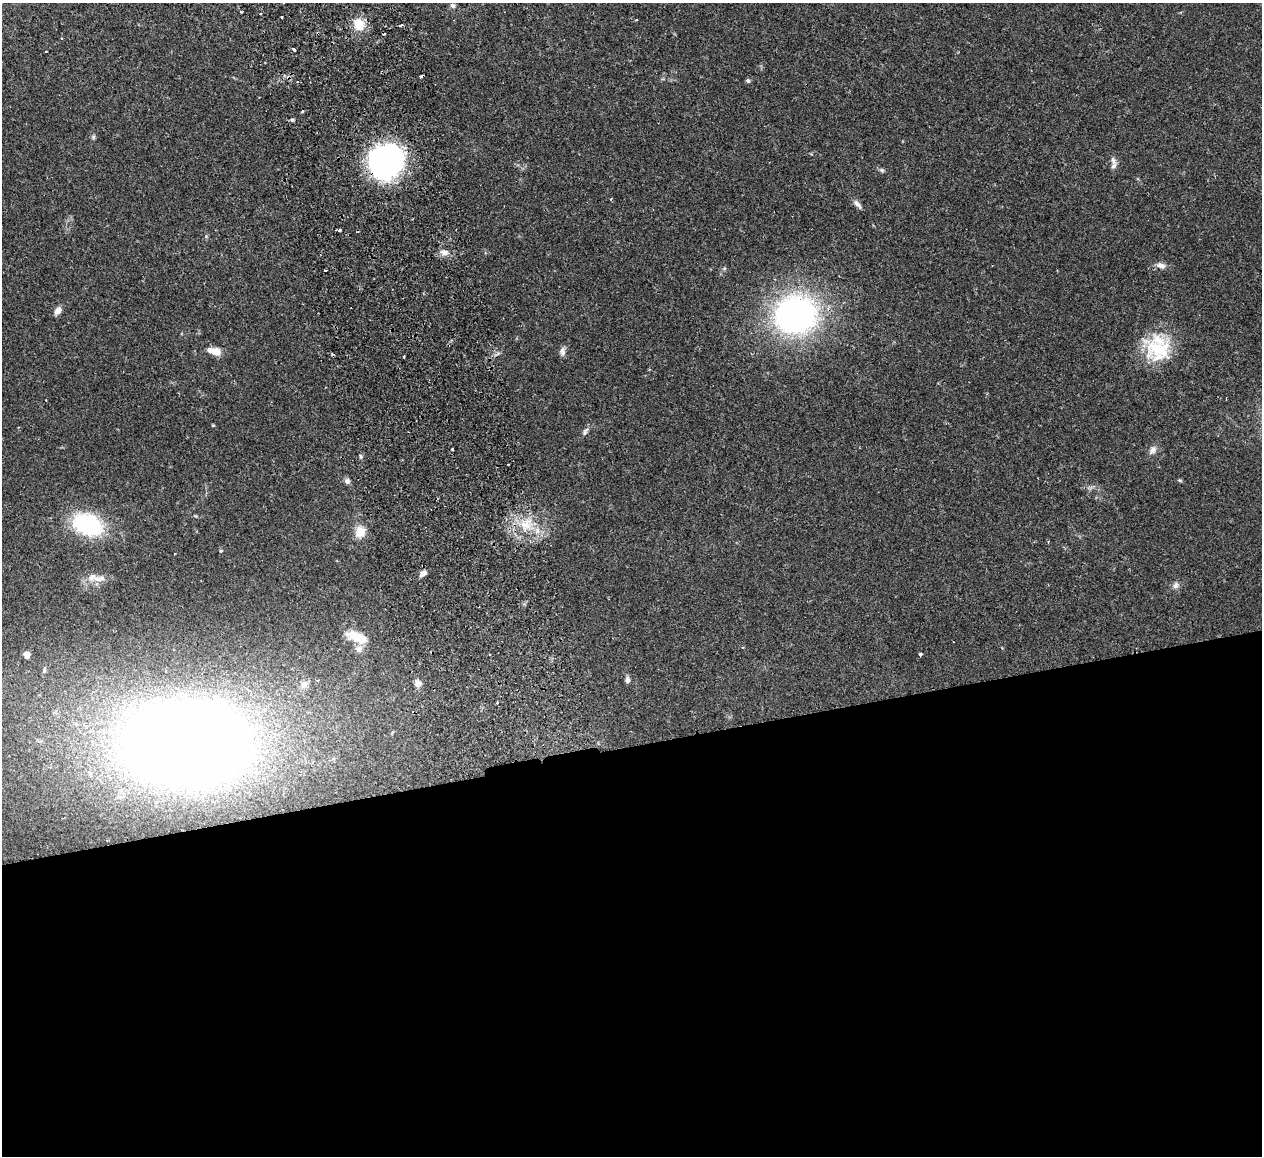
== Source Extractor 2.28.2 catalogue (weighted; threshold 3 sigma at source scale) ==
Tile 15 of 4 x 4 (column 3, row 4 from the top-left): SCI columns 2575-3834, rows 159-1312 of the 5149 x 5047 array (HDU 1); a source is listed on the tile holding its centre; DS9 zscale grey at full resolution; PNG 1264 x 1158 px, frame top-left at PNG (2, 3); no overlay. Shown black and unused: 36% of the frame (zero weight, under 2 of 3 exposures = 3% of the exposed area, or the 3 px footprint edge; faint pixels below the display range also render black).
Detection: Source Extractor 2.28.2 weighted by HDU 2 'WHT'; one run over the whole footprint, this tile lists its part. Background 0.0823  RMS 0.0059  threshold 0.0264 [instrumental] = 3 sigma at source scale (4.5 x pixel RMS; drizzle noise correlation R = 1.50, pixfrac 1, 0.05/0.05 arcsec/px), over >= 5 px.
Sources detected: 51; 1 inside a brighter object's white glare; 5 cosmic-ray / hot-pixel residue — not listed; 1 inside a brighter listed object's ellipse — not listed separately; the other 44 listed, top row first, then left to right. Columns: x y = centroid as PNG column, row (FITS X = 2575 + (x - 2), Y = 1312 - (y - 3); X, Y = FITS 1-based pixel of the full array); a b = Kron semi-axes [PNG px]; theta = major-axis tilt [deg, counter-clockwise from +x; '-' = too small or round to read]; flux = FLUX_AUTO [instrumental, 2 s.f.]
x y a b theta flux
453 6 7 6 - 1.5
241 11 3 3 - 1.4
282 17 3 2 - 0.86
359 24 15 12 -75 10
401 25 4 3 - 2.5
62 38 3 2 - 0.7
294 50 3 3 - 1.7
748 81 5 5 - 1.1
292 120 6 4 1 0.78
93 137 6 5 - 0.93
386 161 25 22 -5 170
1113 161 12 6 -71 2.1
882 170 6 5 - 1
857 204 15 5 -48 2.3
339 230 3 3 - 1.2
444 252 10 7 -17 3.4
1161 265 12 7 -16 2.9
325 270 3 2 - 0.58
58 310 8 6 50 3.7
796 315 31 28 12 200
1158 349 41 27 -12 31
215 351 14 7 -14 7.4
562 351 10 7 -88 2.4
404 357 3 2 - 0.55
585 431 12 5 59 1.8
452 449 3 3 - 1.7
1153 450 12 8 60 2.8
360 456 6 3 -71 0.78
508 464 3 2 - 0.82
347 481 8 7 - 1.8
87 524 31 21 -22 49
525 525 17 9 -15 8.9
360 532 14 12 60 7.6
221 551 4 4 - 0.62
423 573 9 6 37 2.4
97 579 14 8 -22 4.6
1176 585 9 7 65 2
357 637 20 9 -21 16
359 649 11 10 - 3.4
920 654 3 3 - 1.4
27 655 5 5 - 5.5
627 680 8 5 87 1.8
418 684 8 7 - 3.4
187 743 78 50 0 1200
Overlapping masked pixels (flux is a lower limit): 1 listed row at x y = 386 161